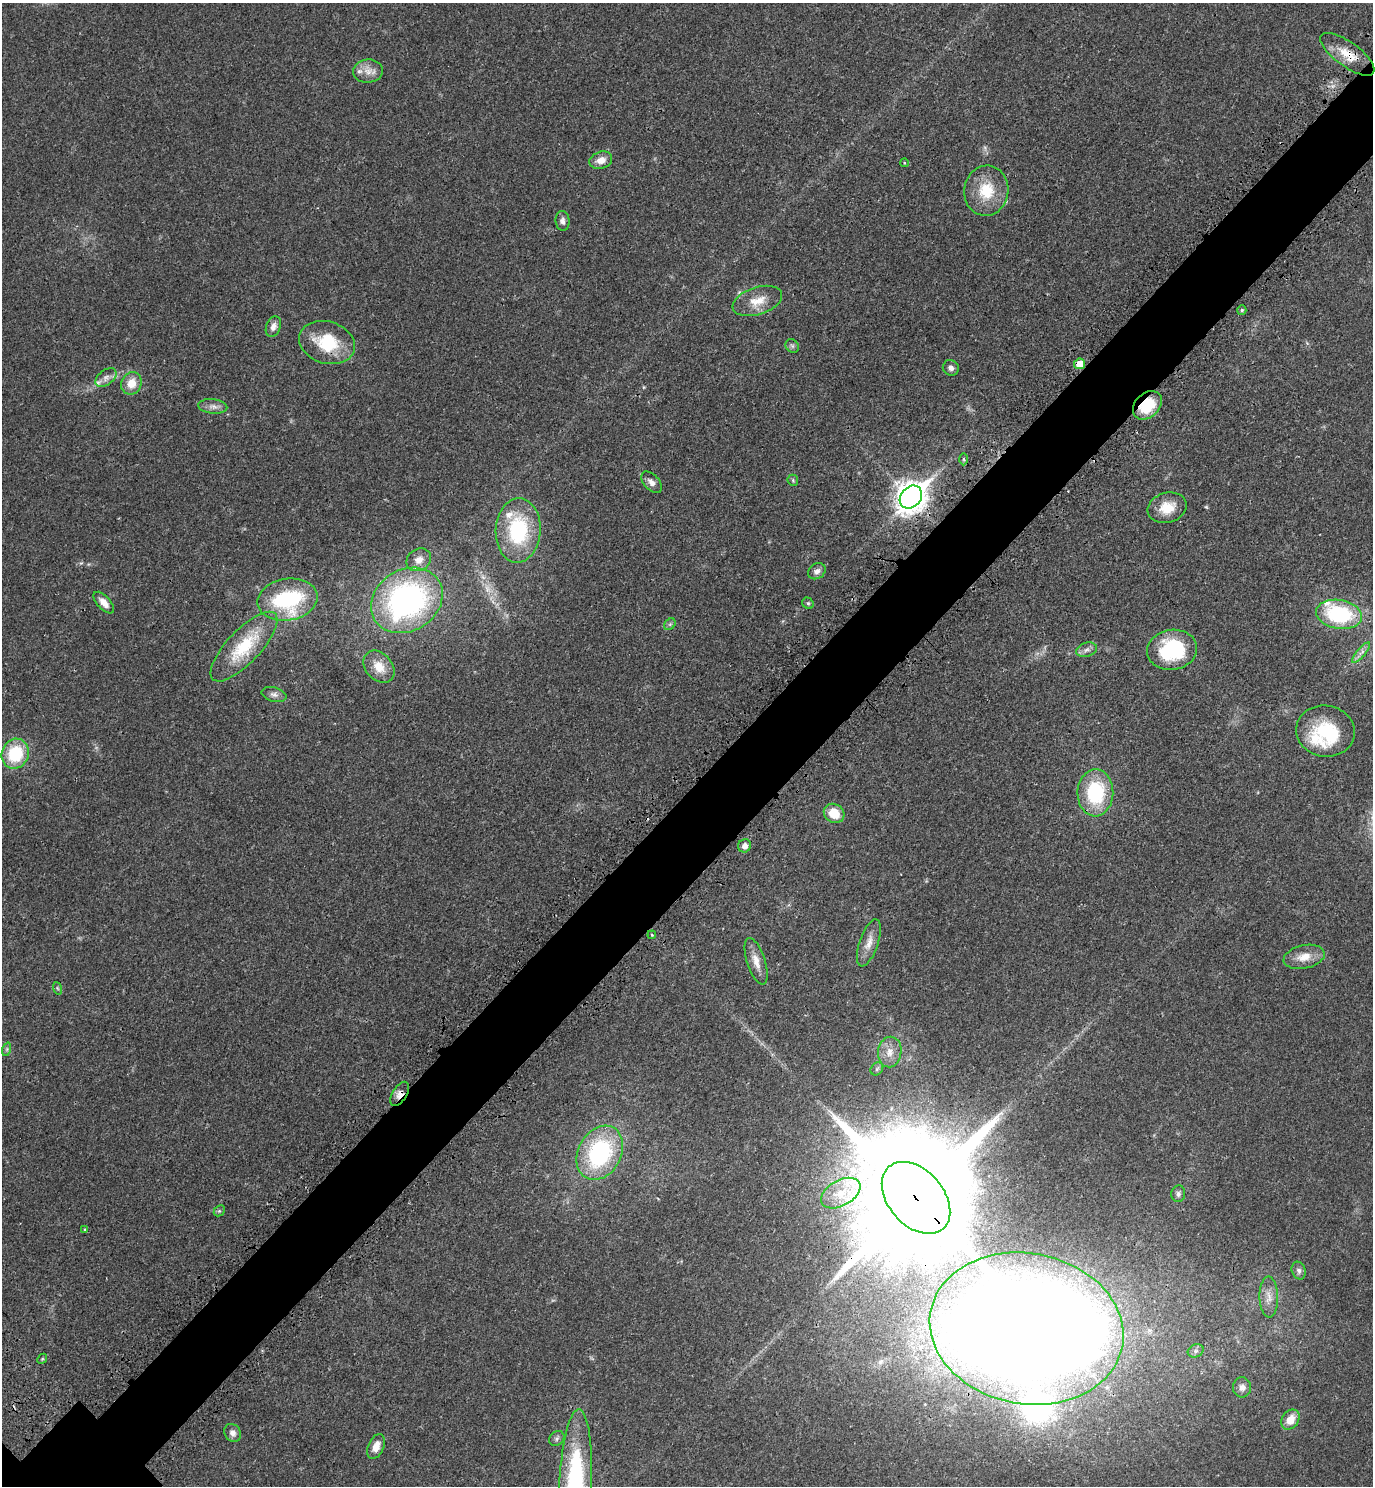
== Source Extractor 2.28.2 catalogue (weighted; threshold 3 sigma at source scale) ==
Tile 10 of 4 x 4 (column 2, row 3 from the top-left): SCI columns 1629-2999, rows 1588-3071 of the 6140 x 6140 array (HDU 1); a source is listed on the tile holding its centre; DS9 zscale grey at full resolution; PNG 1375 x 1488 px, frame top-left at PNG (2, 3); each listed source drawn as its Kron ellipse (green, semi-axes under 4 px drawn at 4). Shown black and unused: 6% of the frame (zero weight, under 3 of 4 exposures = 8% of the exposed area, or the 3 px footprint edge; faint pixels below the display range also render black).
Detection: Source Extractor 2.28.2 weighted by HDU 2 'WHT'; one run over the whole footprint, this tile lists its part. Background 0.0277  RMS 0.0029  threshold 0.0132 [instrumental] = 3 sigma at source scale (4.5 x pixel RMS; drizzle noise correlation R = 1.50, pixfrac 1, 0.05/0.05 arcsec/px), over >= 5 px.
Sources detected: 77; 3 cosmic-ray / hot-pixel residue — neither listed nor drawn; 6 inside a brighter listed object's ellipse — not listed separately; the other 68 listed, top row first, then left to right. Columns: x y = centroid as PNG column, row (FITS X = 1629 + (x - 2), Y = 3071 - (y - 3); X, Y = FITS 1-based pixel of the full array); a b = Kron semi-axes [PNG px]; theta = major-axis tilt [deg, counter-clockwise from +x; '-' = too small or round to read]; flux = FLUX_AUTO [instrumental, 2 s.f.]
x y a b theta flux
1347 54 32 12 -36 6
368 71 15 11 6 2.8
601 160 11 8 18 2.6
904 163 4 3 - 0.21
986 191 25 22 82 9.8
563 221 10 7 -84 1.1
757 301 26 13 18 5.2
1242 310 5 4 - 0.38
273 327 10 7 70 1.5
327 343 28 21 -17 13
792 346 7 6 - 0.66
1080 364 5 5 - 4.7
951 368 8 7 - 1.2
106 377 12 7 38 1.6
131 383 11 10 - 4.1
1147 405 16 12 43 9.5
213 406 14 7 -5 1.5
963 459 6 4 -89 0.4
793 480 6 5 - 0.42
651 482 13 7 -47 1.6
911 497 12 10 48 380
1167 508 20 15 17 5.5
518 530 32 22 87 24
419 560 13 10 34 2.4
817 571 9 7 35 1.3
288 600 30 21 9 29
407 600 38 30 32 71
104 603 13 6 -48 2.4
808 603 6 5 - 0.48
1339 614 23 14 -10 26
670 624 6 5 - 0.54
244 647 45 16 47 15
1087 650 10 7 15 1.3
1172 650 25 20 8 22
1361 653 13 3 49 1.1
379 667 18 13 -48 4.6
274 695 13 7 -16 1.3
1325 731 29 25 -9 14
15 754 15 13 67 14
1095 793 23 18 88 20
834 813 11 9 -33 5.6
745 846 7 6 - 1.7
652 935 4 3 - 0.31
869 943 24 9 71 3.2
1304 957 21 11 12 4.1
756 961 24 9 -72 3.1
57 988 6 4 -71 0.43
7 1049 7 4 72 0.51
890 1052 15 11 82 3.4
877 1069 7 5 47 0.65
400 1094 13 7 59 2
600 1153 29 21 61 32
841 1193 21 12 30 5.8
1178 1194 8 7 - 0.83
916 1198 41 27 -49 16000
219 1211 6 4 43 0.45
85 1229 3 3 - 0.71
1299 1270 9 7 -68 0.94
1269 1297 20 9 -89 2.9
1027 1329 97 75 -10 1300
1196 1351 8 6 21 0.88
42 1359 5 4 - 0.33
1242 1387 10 9 - 1.5
1290 1420 11 8 56 3.6
233 1433 9 7 -60 1.5
557 1439 8 6 40 0.75
376 1447 13 8 67 2.7
575 1485 75 16 87 45
Overlapping masked pixels (flux is a lower limit): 7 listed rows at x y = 1347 54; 1080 364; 1147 405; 911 497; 400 1094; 916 1198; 1027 1329
Isophote crosses this tile's border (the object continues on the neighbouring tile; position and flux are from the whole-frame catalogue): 1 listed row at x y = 575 1485